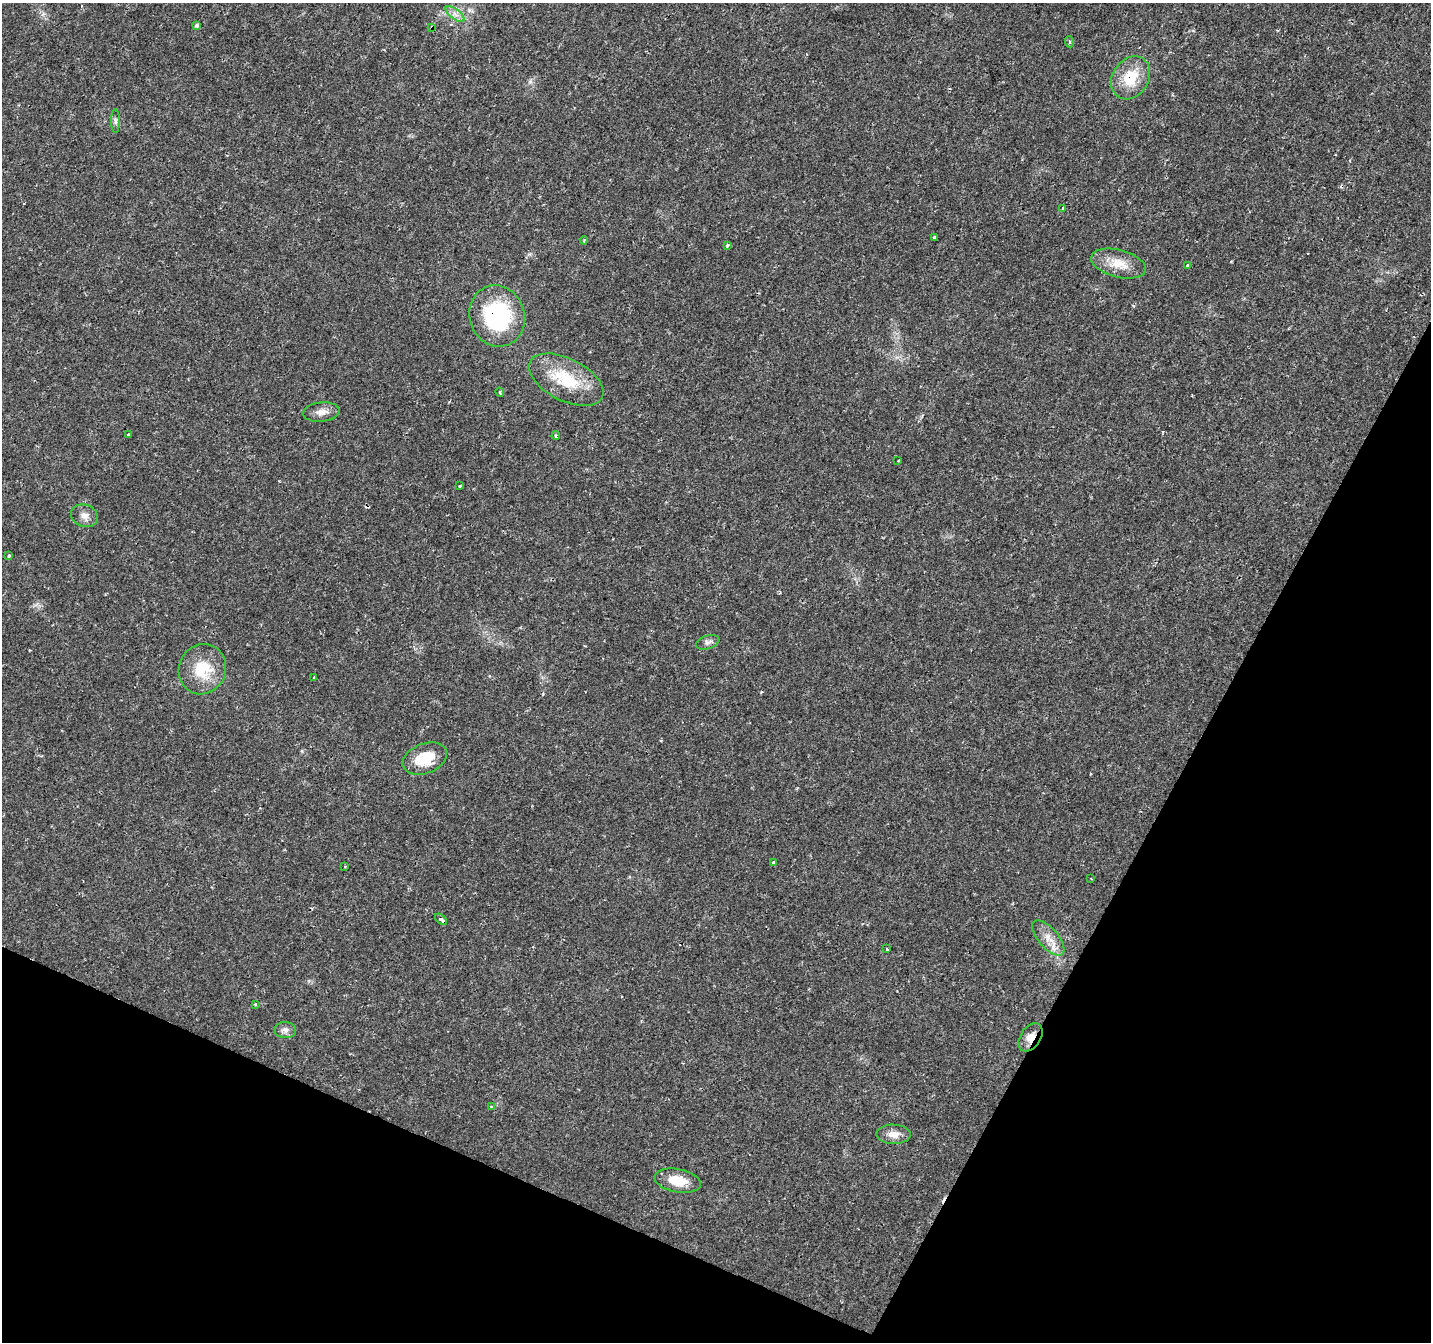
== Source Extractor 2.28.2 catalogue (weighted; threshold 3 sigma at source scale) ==
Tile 15 of 4 x 4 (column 3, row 4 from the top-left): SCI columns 2863-4291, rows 267-1606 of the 5719 x 5826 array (HDU 1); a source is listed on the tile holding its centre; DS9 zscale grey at full resolution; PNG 1433 x 1344 px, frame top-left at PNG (2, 3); each listed source drawn as its Kron ellipse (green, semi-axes under 4 px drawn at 4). Shown black and unused: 24% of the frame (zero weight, under 2 of 3 exposures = <1% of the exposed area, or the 3 px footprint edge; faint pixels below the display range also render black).
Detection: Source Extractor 2.28.2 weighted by HDU 2 'WHT'; one run over the whole footprint, this tile lists its part. Background 0.0177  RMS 0.0029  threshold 0.0133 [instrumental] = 3 sigma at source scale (4.5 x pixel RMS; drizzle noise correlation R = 1.50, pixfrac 1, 0.0396/0.0396 arcsec/px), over >= 5 px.
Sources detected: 41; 3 cosmic-ray / hot-pixel residue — neither listed nor drawn; the other 38 listed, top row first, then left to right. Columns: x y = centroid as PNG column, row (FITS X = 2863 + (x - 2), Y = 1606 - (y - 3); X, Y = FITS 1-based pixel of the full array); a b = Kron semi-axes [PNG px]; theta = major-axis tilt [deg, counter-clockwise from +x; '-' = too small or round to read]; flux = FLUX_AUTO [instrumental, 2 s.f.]
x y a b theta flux
455 14 11 5 -38 1.4
197 25 4 4 - 0.94
432 27 3 3 - 3.2
1069 42 5 3 - 0.43
1131 78 23 18 57 8.8
115 121 12 4 -90 0.78
1063 208 3 3 - 0.82
934 238 3 3 - 1.9
584 240 4 3 - 0.29
727 246 4 3 - 1.3
1118 264 28 13 -15 5.5
1187 266 3 3 - 1.6
497 316 31 27 -72 29
566 380 40 21 -27 14
500 392 4 3 - 0.33
321 412 18 9 6 2.4
129 435 4 3 - 0.61
556 436 4 3 - 0.45
898 461 2 2 - 0.24
460 486 3 3 - 1.1
84 516 14 11 -22 2.1
9 556 3 3 - 0.45
708 642 12 6 18 1.1
202 669 25 23 65 10
314 677 3 2 - 0.26
425 759 23 15 21 8.4
773 862 3 3 - 0.74
345 866 3 2 - 0.24
1091 878 3 2 - 0.33
441 919 7 3 -40 1.8
1048 938 21 10 -49 3.6
887 949 3 3 - 0.39
255 1004 4 2 - 0.24
285 1030 10 8 -3 1.4
1030 1037 15 10 56 2.8
491 1107 3 3 - 1.3
894 1134 17 9 -1 2.7
678 1181 23 11 -11 6.3
Overlapping masked pixels (flux is a lower limit): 5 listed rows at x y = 432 27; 1131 78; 497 316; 441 919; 1030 1037